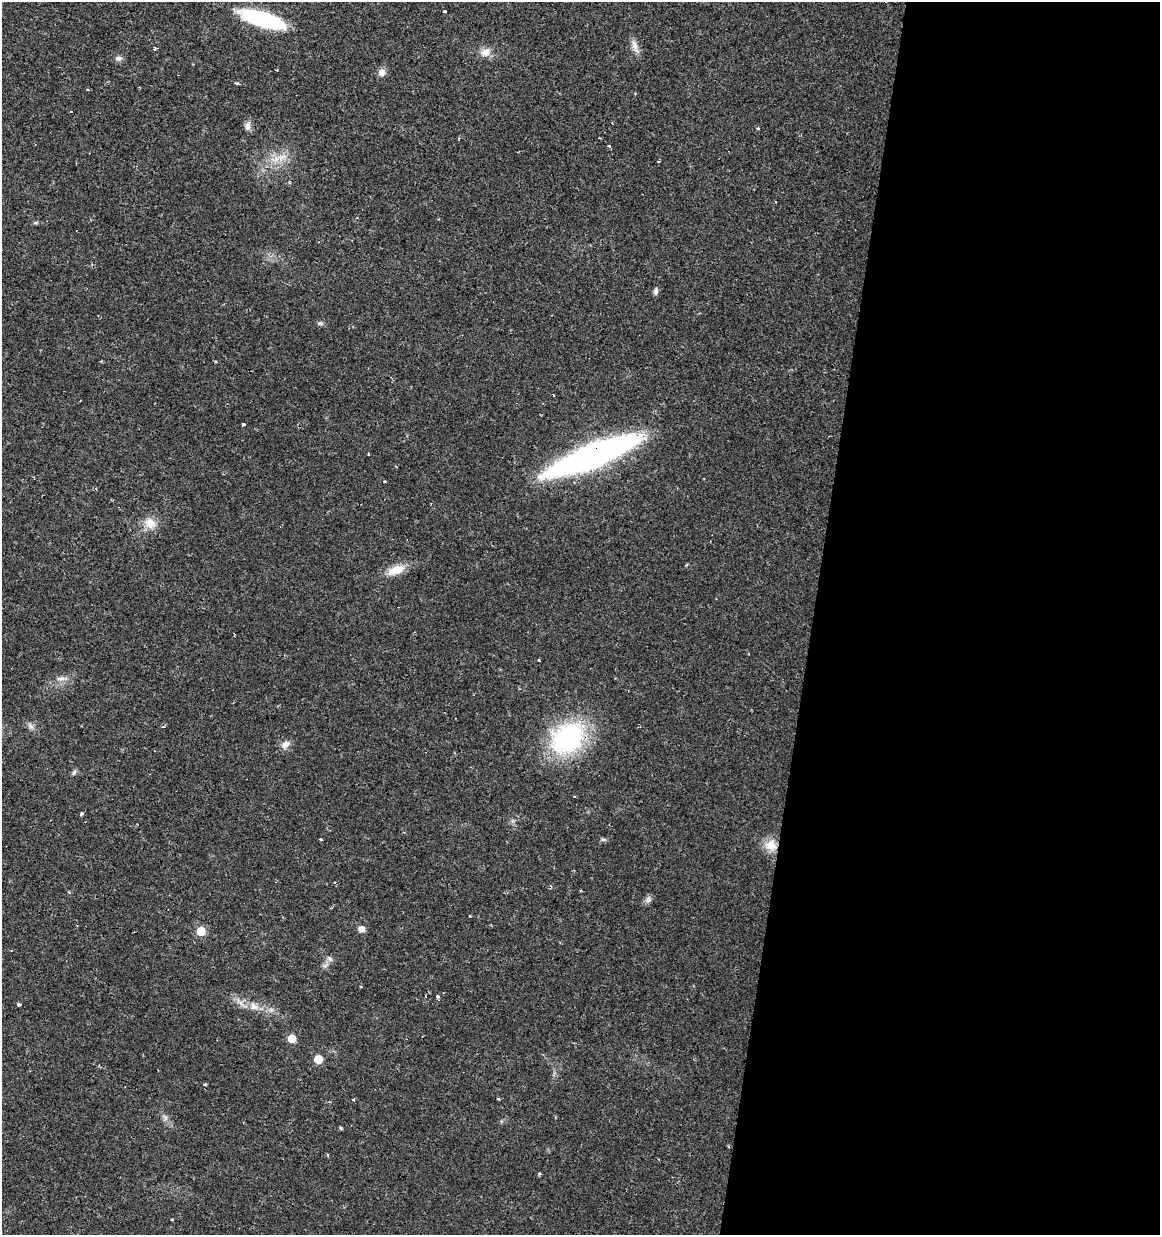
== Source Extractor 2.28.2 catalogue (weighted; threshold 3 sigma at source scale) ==
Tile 12 of 4 x 4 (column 4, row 3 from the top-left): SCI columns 3763-4920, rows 1234-2466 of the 5145 x 4941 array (HDU 1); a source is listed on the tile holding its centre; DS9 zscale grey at full resolution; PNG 1162 x 1237 px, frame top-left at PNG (2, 2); no overlay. Shown black and unused: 30% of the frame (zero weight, under 2 of 3 exposures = <1% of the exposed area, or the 3 px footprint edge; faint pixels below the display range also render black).
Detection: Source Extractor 2.28.2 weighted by HDU 2 'WHT'; one run over the whole footprint, this tile lists its part. Background 0.0131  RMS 0.003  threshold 0.0136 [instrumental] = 3 sigma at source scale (4.5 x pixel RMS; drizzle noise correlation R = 1.50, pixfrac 1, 0.0396/0.0396 arcsec/px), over >= 5 px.
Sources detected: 58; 5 cosmic-ray / hot-pixel residue — not listed; the other 53 listed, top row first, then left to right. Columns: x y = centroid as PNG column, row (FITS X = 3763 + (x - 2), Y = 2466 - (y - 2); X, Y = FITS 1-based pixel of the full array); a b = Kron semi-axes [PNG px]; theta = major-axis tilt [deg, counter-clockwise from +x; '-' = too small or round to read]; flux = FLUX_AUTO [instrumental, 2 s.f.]
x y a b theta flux
445 12 3 3 - 3.2
262 19 41 12 -17 35
635 46 20 7 -72 2
154 49 4 4 - 0.38
485 52 13 11 -4 2.5
118 58 9 7 2 1.1
276 70 3 2 - 0.53
382 72 9 9 - 1.7
237 83 5 3 - 2.8
87 90 3 3 - 1.8
71 112 3 3 - 1.4
248 126 12 8 80 1.3
758 128 4 3 - 5
459 138 4 3 - 0.27
600 138 3 2 - 0.24
608 146 3 3 - 1.5
282 157 15 4 45 1.8
35 223 6 4 18 0.42
656 291 9 5 83 0.91
320 323 7 6 - 0.71
244 425 3 3 - 1.7
369 454 3 3 - 0.79
592 455 70 16 22 150
96 489 4 3 - 0.43
149 523 16 14 -69 3.7
396 570 24 11 24 4.6
539 660 3 3 - 1.3
62 678 14 5 11 1.5
31 726 8 5 -31 0.94
568 738 41 31 36 38
285 744 13 9 46 2
74 772 8 5 63 0.64
81 814 3 3 - 0.91
603 839 6 4 0 0.5
321 840 3 3 - 2.1
771 845 16 14 -20 4.3
648 899 10 7 86 1
361 929 7 7 - 1.6
201 931 6 6 - 8.7
12 951 3 3 - 0.71
330 959 9 4 -45 0.76
325 966 7 6 - 0.83
361 986 3 3 - 0.76
438 997 3 3 - 3.7
18 1005 3 3 - 1.2
254 1006 13 9 -29 2.4
292 1038 5 5 - 5.4
318 1059 5 5 - 7.3
205 1085 3 3 - 0.77
498 1099 3 3 - 0.43
165 1118 7 4 72 0.66
540 1174 3 3 - 1
172 1220 3 3 - 1.9
Overlapping masked pixels (flux is a lower limit): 2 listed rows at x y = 592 455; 771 845